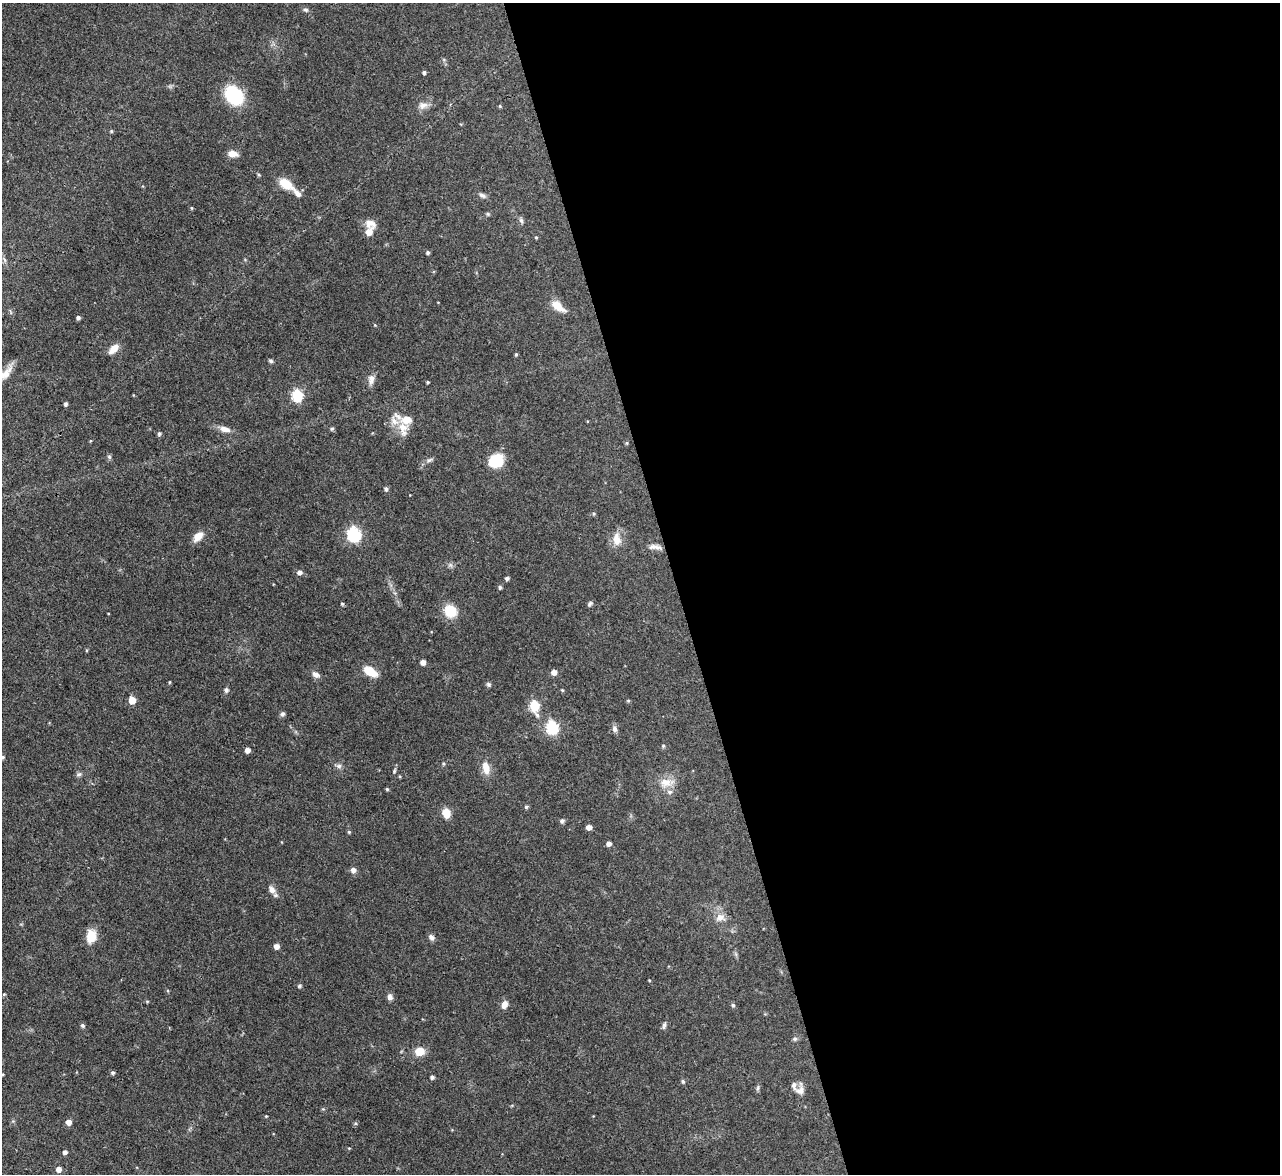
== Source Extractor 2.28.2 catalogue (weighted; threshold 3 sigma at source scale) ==
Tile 8 of 4 x 4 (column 4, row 2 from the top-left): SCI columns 3835-5112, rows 2487-3658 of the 5112 x 5093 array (HDU 1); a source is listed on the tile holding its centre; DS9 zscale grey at full resolution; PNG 1282 x 1176 px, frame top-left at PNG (2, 3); no overlay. Shown black and unused: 47% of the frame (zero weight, under 3 of 4 exposures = <1% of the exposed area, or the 3 px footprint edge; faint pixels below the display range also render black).
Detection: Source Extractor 2.28.2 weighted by HDU 2 'WHT'; one run over the whole footprint, this tile lists its part. Background 0.0965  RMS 0.0042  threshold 0.019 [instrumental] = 3 sigma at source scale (4.5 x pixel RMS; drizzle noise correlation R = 1.50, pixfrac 1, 0.05/0.05 arcsec/px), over >= 5 px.
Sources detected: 116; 6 inside a brighter listed object's ellipse — not listed separately; the other 110 listed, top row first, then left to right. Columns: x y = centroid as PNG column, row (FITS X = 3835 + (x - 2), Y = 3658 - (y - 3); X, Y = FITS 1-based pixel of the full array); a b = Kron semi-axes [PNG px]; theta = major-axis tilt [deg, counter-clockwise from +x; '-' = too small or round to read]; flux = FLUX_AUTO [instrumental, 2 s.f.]
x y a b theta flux
306 10 7 5 -15 0.86
424 72 4 4 - 0.85
234 95 16 12 -48 31
423 105 13 9 2 2.6
500 106 5 4 - 0.42
111 131 5 4 - 0.48
233 154 10 7 -8 3.3
259 175 5 3 - 0.42
286 184 15 8 -33 8.8
482 195 10 6 -22 1.3
191 208 4 4 - 0.43
488 214 6 5 - 0.62
521 220 8 5 -78 1
370 223 15 10 -25 3.3
369 232 7 5 62 4.6
536 237 4 4 - 0.45
428 253 4 4 - 0.8
558 306 18 9 -37 5.2
78 317 4 4 - 1.1
375 325 4 4 - 0.3
113 349 15 8 44 3.6
516 355 4 3 - 0.55
271 361 6 5 - 0.71
4 374 31 8 46 5.5
371 380 13 8 82 2.3
428 382 4 3 - 0.53
297 395 6 5 - 40
66 404 4 4 - 0.95
225 429 15 7 -16 2.9
332 429 5 4 - 0.73
403 429 23 13 -79 6
159 434 5 4 - 0.95
90 441 5 3 - 0.35
627 443 4 4 - 0.48
109 457 6 5 - 0.74
430 460 10 5 25 1.1
496 461 14 12 26 15
386 489 5 5 - 0.98
594 513 5 5 - 0.6
354 534 7 6 - 69
198 536 14 8 45 3.9
617 539 19 11 -83 4.7
655 547 18 6 -6 2.3
450 565 7 5 -34 0.94
299 572 5 5 - 1.7
507 578 4 4 - 1
500 587 4 4 - 0.86
342 604 4 4 - 0.53
590 604 8 4 46 0.77
450 611 13 12 - 9.5
86 650 5 3 - 0.42
423 662 4 4 - 2.7
370 671 15 8 -31 7.7
554 672 5 5 - 2.7
316 674 11 7 -29 1.9
169 682 4 3 - 0.36
489 684 6 5 - 0.85
226 690 6 6 - 1
562 690 4 3 - 0.42
132 700 5 5 - 7.1
628 701 5 4 - 0.51
534 706 7 5 -77 27
283 714 5 5 - 1.2
552 727 6 6 - 49
615 729 9 7 -67 1.4
663 746 5 4 - 0.55
247 750 4 4 - 2.5
3 757 5 4 - 0.58
443 763 5 5 - 0.6
339 766 8 6 2 1.2
486 768 17 9 -76 4.6
394 771 6 4 62 0.56
79 774 9 6 29 0.92
667 782 22 11 1 5.4
387 789 4 4 - 0.5
526 807 6 5 - 0.59
446 813 10 8 -73 5
562 821 6 5 - 1
589 827 4 4 - 3.1
349 832 4 4 - 0.52
609 844 4 4 - 2
353 870 6 6 - 1.8
272 890 11 8 -49 2.5
720 917 12 10 -2 3.3
91 936 16 11 82 6.1
431 937 7 6 - 1.6
276 946 5 5 - 2.4
649 980 4 3 - 0.35
299 986 4 4 - 0.79
4 994 4 4 - 0.42
390 997 8 6 -81 1.6
147 1001 5 3 - 0.42
504 1004 8 6 71 3
733 1005 5 4 - 0.77
82 1025 5 4 - 0.91
664 1025 10 5 77 1.1
795 1039 6 5 - 0.81
419 1051 12 10 13 4.9
113 1073 5 5 - 0.83
432 1077 4 4 - 1.1
683 1081 6 4 -69 0.6
758 1088 8 4 81 0.77
800 1091 15 11 77 3.1
323 1109 5 4 - 0.49
266 1116 4 3 - 0.35
69 1122 5 5 - 3
355 1123 5 5 - 0.61
349 1148 4 3 - 0.36
65 1152 4 4 - 1.4
59 1169 5 5 - 2.4
Isophote crosses this tile's border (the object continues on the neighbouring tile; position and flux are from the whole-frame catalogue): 2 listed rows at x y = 4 374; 3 757